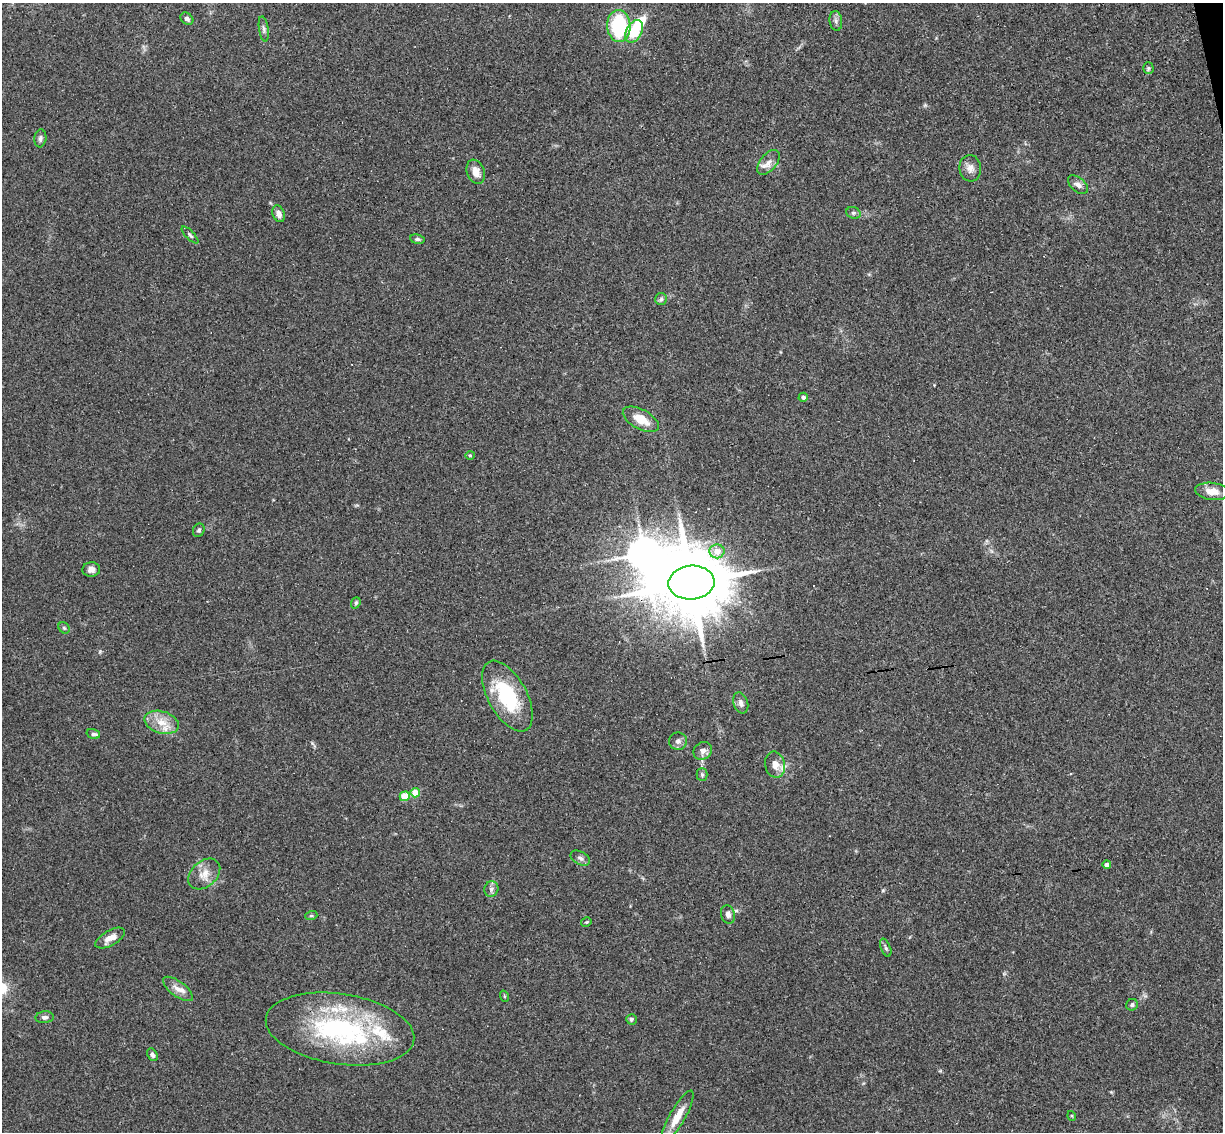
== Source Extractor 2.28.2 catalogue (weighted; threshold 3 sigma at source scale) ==
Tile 10 of 4 x 4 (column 2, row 3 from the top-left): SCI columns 1278-2498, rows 1282-2411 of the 4999 x 4935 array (HDU 1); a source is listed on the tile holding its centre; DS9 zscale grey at full resolution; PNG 1225 x 1134 px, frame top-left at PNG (2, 3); each listed source drawn as its Kron ellipse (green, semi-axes under 4 px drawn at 4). Shown black and unused: <1% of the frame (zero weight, under 3 of 4 exposures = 6% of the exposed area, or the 3 px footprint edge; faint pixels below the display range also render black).
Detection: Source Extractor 2.28.2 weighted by HDU 2 'WHT'; one run over the whole footprint, this tile lists its part. Background 0.163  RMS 0.0072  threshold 0.0322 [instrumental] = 3 sigma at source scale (4.5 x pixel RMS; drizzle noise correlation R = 1.50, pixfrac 1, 0.05/0.05 arcsec/px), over >= 5 px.
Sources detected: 58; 1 inside a brighter object's white glare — neither listed nor drawn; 3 inside a brighter listed object's ellipse — not listed separately; the other 54 listed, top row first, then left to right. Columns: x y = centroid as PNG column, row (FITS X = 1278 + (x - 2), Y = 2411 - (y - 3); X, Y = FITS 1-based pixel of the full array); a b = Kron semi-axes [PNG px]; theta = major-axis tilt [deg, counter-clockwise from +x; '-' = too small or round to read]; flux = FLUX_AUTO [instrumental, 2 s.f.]
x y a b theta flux
187 19 7 5 -40 2.2
836 21 10 6 -81 2.3
619 26 16 11 -86 57
264 29 13 4 -82 2.2
634 31 12 7 62 23
1148 68 5 5 - 1.2
40 138 9 6 83 2.1
768 162 14 8 51 4.8
970 168 13 11 -84 5
476 172 12 8 -69 5.9
1078 185 12 7 -41 3.4
853 213 7 5 -19 1.6
279 214 8 6 -70 4.5
190 235 11 3 -45 1.5
417 239 7 5 -9 1.5
661 299 6 6 - 1.4
803 397 4 4 - 2.1
641 419 20 10 -29 12
470 455 4 4 - 0.76
1212 491 17 8 -7 8.3
199 530 7 5 63 1.4
717 551 7 7 - 7.8
91 569 9 7 4 3.8
691 583 23 17 5 8400
356 603 6 4 70 0.99
64 628 6 5 - 1.1
507 696 39 19 -61 48
741 703 11 7 -71 3
162 722 18 11 -16 10
93 734 7 4 -16 2.5
678 741 9 8 - 2.8
703 751 10 8 36 3.7
775 765 13 10 -78 6.4
702 775 6 5 - 1.3
415 793 5 4 - 13
405 796 5 5 - 21
580 858 10 6 -28 2.5
1107 865 4 4 - 4.4
204 874 18 12 41 8.4
491 889 8 7 - 2.3
728 914 9 7 -73 2.9
311 916 6 4 18 0.9
586 922 5 3 - 0.72
110 938 16 7 29 6.2
886 948 9 5 -69 1.6
178 989 18 7 -37 5.5
504 996 6 3 -72 0.72
1132 1005 6 5 - 1.4
44 1017 9 6 4 2.4
631 1019 5 5 - 1.5
340 1029 75 35 -9 120
152 1055 6 4 -63 1.8
1072 1116 5 3 - 0.72
677 1117 29 7 60 12
Overlapping masked pixels (flux is a lower limit): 1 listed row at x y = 691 583